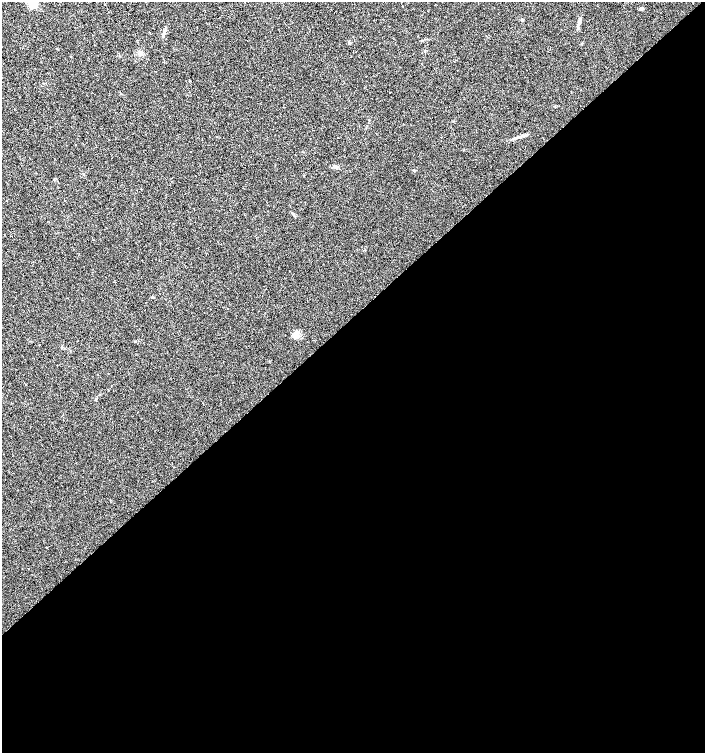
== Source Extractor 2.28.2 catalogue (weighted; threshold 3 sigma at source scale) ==
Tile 15 of 4 x 4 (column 3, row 4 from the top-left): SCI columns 3015-4420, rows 1-1501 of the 5965 x 6004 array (HDU 1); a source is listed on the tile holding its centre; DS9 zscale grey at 2 x 2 block average (1 PNG px = mean of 2 x 2 image px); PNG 707 x 755 px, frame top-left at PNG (2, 2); no overlay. Shown black and unused: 58% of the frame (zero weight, under 2 of 3 exposures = <1% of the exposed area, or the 3 px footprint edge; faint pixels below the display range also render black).
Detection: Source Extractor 2.28.2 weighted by HDU 2 'WHT'; one run over the whole footprint, this tile lists its part. Background 0.0211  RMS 0.0055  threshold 0.0249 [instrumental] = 3 sigma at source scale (4.5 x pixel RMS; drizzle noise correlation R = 1.50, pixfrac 1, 0.0396/0.0396 arcsec/px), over >= 5 px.
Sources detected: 24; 8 cosmic-ray / hot-pixel residue — not listed; the other 16 listed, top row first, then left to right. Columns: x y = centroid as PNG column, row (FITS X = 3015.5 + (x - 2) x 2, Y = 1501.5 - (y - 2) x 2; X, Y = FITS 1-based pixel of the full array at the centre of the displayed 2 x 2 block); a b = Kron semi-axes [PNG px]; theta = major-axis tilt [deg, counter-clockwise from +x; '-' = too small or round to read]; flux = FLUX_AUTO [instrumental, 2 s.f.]
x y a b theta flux
32 2 11 7 -40 18
641 8 2 2 - 6.4
224 10 2 2 - 0.4
349 43 4 3 - 1.5
580 90 2 2 - 1.2
390 92 2 2 - 1
522 136 6 2 27 2.3
76 145 2 2 - 2.3
153 150 2 2 - 0.82
191 151 2 2 - 0.5
335 166 4 2 - 1.4
153 297 5 2 - 1
222 302 2 2 - 1.2
297 332 5 4 - 3.3
108 390 2 2 - 5.1
17 490 2 2 - 0.51
Isophote crosses this tile's border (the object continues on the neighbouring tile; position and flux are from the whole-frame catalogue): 1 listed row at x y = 32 2
Diffuse or blended objects may show on this block-average render without a row.